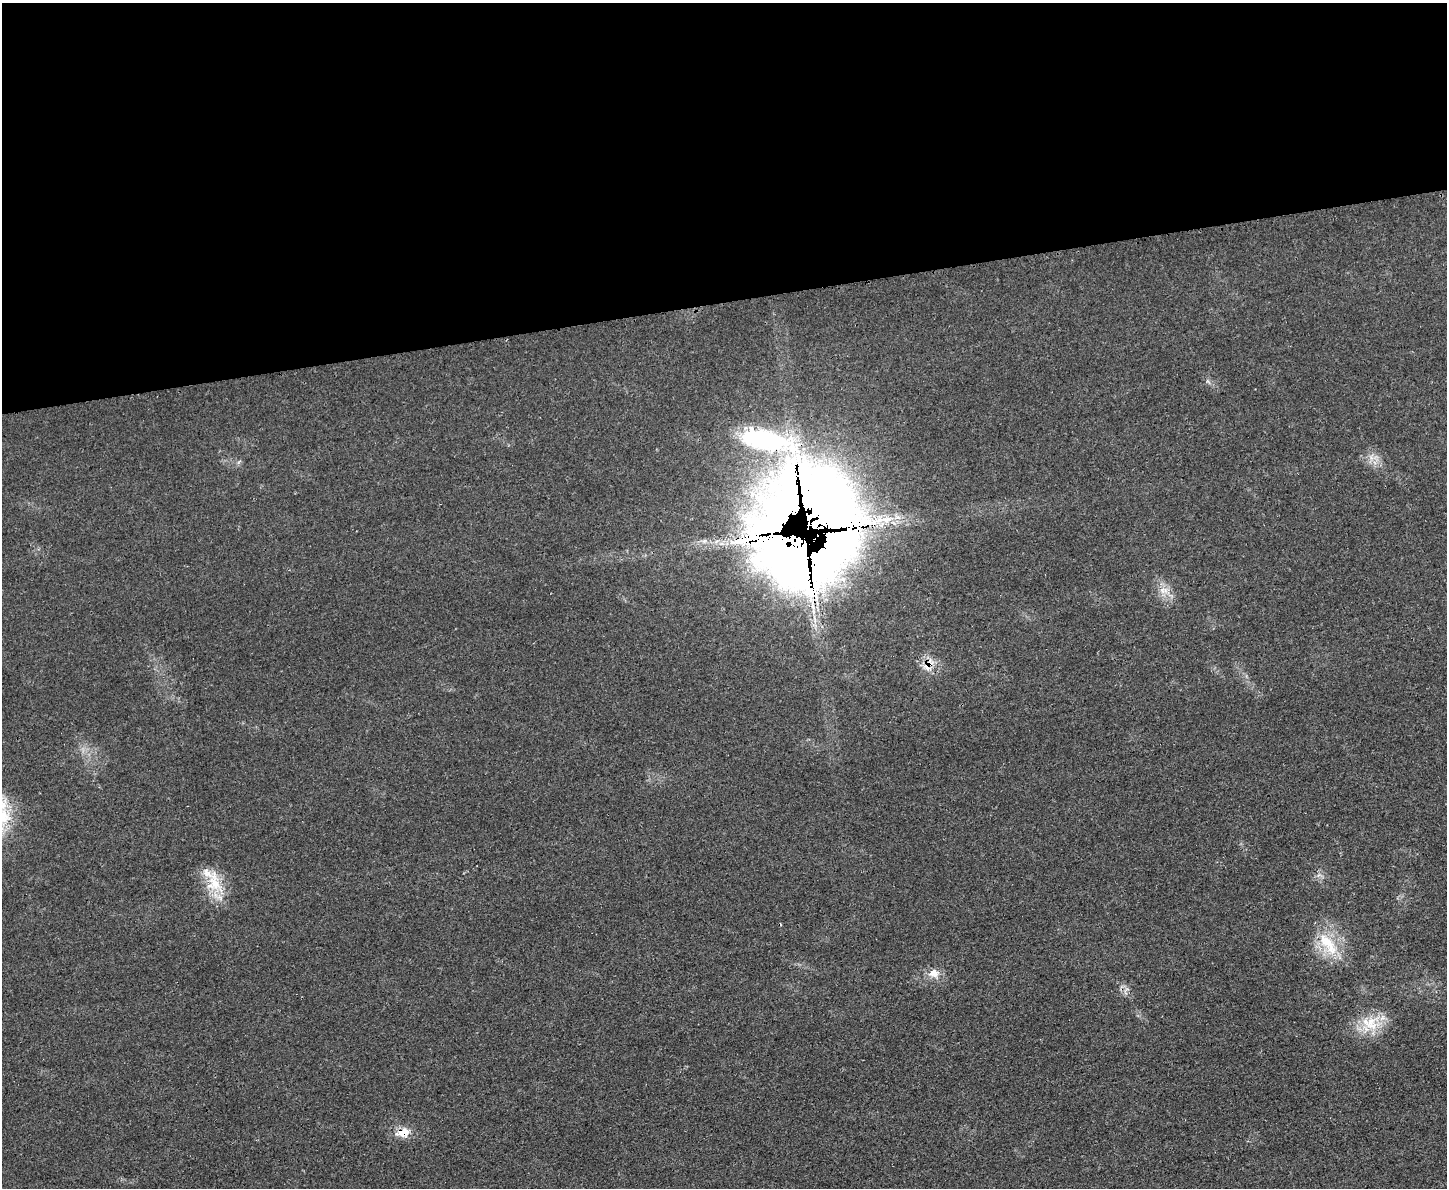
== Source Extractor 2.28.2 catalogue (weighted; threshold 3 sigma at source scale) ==
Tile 2 of 3 x 4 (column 2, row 1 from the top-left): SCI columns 1603-3047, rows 3573-4758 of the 4748 x 4760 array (HDU 1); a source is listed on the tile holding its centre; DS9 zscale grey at full resolution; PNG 1449 x 1190 px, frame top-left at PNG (2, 3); no overlay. Shown black and unused: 25% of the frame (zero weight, under 3 of 4 exposures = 2% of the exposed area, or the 3 px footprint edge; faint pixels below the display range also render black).
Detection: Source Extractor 2.28.2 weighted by HDU 2 'WHT'; one run over the whole footprint, this tile lists its part. Background 0.0464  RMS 0.0051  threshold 0.0228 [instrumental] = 3 sigma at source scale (4.5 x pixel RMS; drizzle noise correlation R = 1.50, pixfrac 1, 0.05/0.05 arcsec/px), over >= 5 px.
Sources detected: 13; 3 inside a brighter listed object's ellipse — not listed separately; the other 10 listed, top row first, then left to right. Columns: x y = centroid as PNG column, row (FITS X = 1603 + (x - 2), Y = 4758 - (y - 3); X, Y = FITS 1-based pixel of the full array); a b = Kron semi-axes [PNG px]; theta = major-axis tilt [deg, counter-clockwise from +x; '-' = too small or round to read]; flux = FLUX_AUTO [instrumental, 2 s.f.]
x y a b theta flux
764 439 92 29 -13 77
1371 458 8 5 -56 1.9
819 512 120 77 31 1100
1164 590 14 9 0 4.9
928 664 22 10 54 6.1
214 882 34 20 -78 17
1328 944 41 16 -53 19
934 973 15 11 7 5.5
1370 1023 28 22 14 17
403 1132 18 13 15 7.2
Overlapping masked pixels (flux is a lower limit): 4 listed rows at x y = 764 439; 819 512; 928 664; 403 1132